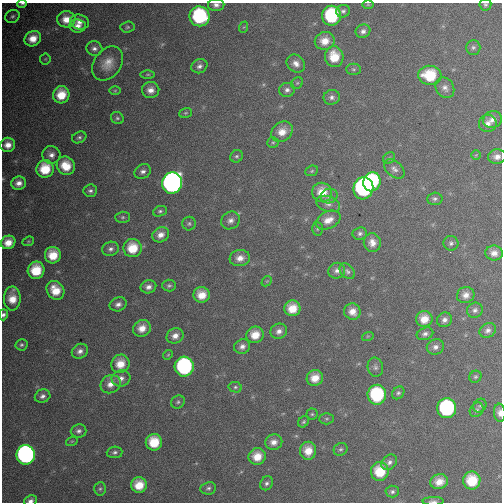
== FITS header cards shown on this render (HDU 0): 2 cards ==
NAXIS1  =                  500
NAXIS2  =                  500

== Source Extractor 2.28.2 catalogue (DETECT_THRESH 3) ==
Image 500 x 500 px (HDU 0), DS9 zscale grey, 1 PNG px = 1 image px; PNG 504 x 504 px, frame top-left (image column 1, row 500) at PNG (2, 3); each listed source drawn as its Kron ellipse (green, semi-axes under 4 px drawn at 4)
Background 4950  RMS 50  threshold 149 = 3 sigma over >= 5 px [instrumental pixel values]
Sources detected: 145; all 145 listed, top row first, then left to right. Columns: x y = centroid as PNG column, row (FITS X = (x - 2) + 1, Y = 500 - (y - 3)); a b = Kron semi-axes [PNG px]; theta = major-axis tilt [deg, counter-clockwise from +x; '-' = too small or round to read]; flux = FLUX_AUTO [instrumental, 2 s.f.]
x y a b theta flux
22 4 4 3 - 5.3e+03
368 4 6 4 -1 3.8e+03
216 5 8 6 -1 1.5e+04
485 5 6 6 - 6.7e+03
343 11 7 6 - 9.3e+03
12 16 7 6 - 8.2e+03
199 16 10 10 - 3.3e+05
332 16 10 9 - 2.4e+05
66 19 9 8 - 4.2e+04
79 22 9 7 -14 2.3e+04
78 26 8 6 -6 2.1e+04
127 27 7 5 3 6.1e+03
244 27 6 3 70 3.6e+03
363 31 7 6 - 1.5e+04
33 39 8 7 - 4.6e+04
325 41 10 9 - 4.2e+04
473 47 7 7 - 9.2e+03
94 49 8 7 - 1.4e+04
334 57 10 9 - 7.4e+04
45 59 5 5 - 4.0e+03
108 63 19 13 55 5.0e+04
296 64 10 8 -40 2.2e+04
199 66 8 7 - 1.4e+04
353 69 7 5 -1 6.4e+03
148 74 7 3 0 4.5e+03
430 75 11 9 -5 1.2e+05
297 83 6 5 - 5.7e+03
445 88 11 9 -59 1.8e+04
151 90 9 8 - 2.6e+04
287 90 8 7 - 1.3e+04
115 91 6 4 1 4.6e+03
61 95 8 8 - 7.4e+04
332 97 8 7 - 1.4e+04
186 113 6 5 - 5.4e+03
117 118 7 5 -31 7.7e+03
492 120 9 8 - 2.0e+04
488 123 9 8 - 1.8e+04
282 132 11 9 41 4.2e+04
79 137 7 5 22 8.8e+03
273 142 6 5 - 6.0e+03
8 145 7 7 - 3.1e+04
51 155 9 8 - 2.1e+04
476 155 4 4 - 3.7e+03
237 156 6 6 - 7.3e+03
497 157 9 7 6 2.1e+04
389 158 6 5 - 5.9e+03
66 166 10 8 -50 6.8e+04
45 169 9 8 - 9.9e+04
394 169 12 7 -41 1.6e+04
143 171 8 7 - 1.4e+04
312 171 6 5 - 5.6e+03
372 182 9 8 - 2.6e+05
19 183 7 6 - 2.3e+04
172 183 11 10 - 2.3e+06
363 188 11 10 - 9.3e+05
90 191 7 6 - 1.0e+04
322 192 10 9 - 5.8e+04
329 196 8 7 - 1.4e+04
435 199 8 6 2 9.3e+03
328 204 12 7 -18 1.7e+04
160 211 7 5 25 7.6e+03
123 217 7 5 1 7.0e+03
230 220 10 8 33 2.0e+04
328 220 13 8 26 3.7e+04
189 224 7 7 - 8.3e+03
317 229 7 5 89 5.7e+03
360 234 7 6 - 1.0e+04
161 235 9 7 29 2.7e+04
28 241 6 4 21 4.2e+03
8 242 7 6 - 4.2e+04
372 242 9 8 - 2.7e+04
451 243 7 7 - 1.0e+04
133 248 9 9 - 8.5e+04
110 249 8 7 - 1.4e+04
494 253 8 7 - 2.5e+04
53 255 8 8 - 7.0e+04
240 258 10 8 10 3.0e+04
36 270 8 8 - 9.8e+04
337 271 8 8 - 1.6e+04
347 271 9 6 -47 1.1e+04
267 281 6 4 43 4.4e+03
169 286 7 6 - 8.0e+03
148 287 8 6 14 1.8e+04
55 290 10 8 -54 6.3e+04
202 295 8 8 - 5.1e+04
466 295 9 8 - 2.5e+04
12 298 12 8 88 4.9e+04
118 304 9 6 21 1.7e+04
292 308 8 8 - 6.0e+04
475 310 8 7 - 1.2e+04
352 312 8 8 - 3.3e+04
3 315 5 4 - 9.9e+03
424 319 8 8 - 4.6e+04
444 320 7 7 - 1.5e+04
142 328 9 8 - 3.9e+04
488 330 8 7 - 1.4e+04
279 331 8 7 - 1.9e+04
425 334 8 6 21 1.3e+04
255 335 9 8 - 5.2e+04
175 336 9 7 26 2.4e+04
368 336 6 3 18 4.0e+03
21 345 6 6 - 7.7e+03
242 347 8 7 - 1.7e+04
435 347 9 7 20 1.6e+04
80 351 8 7 - 1.7e+04
168 355 5 4 - 4.3e+03
120 364 9 8 - 5.3e+04
184 367 10 9 - 5.7e+05
375 367 9 7 -77 1.2e+04
475 377 6 5 - 6.3e+03
121 378 9 8 - 2.0e+04
315 378 8 7 - 4.4e+04
110 384 10 8 31 3.0e+04
235 387 7 5 -13 7.6e+03
398 393 7 5 49 7.6e+03
377 395 10 9 - 2.5e+05
43 396 8 6 23 1.5e+04
178 402 7 6 - 7.0e+03
480 406 7 6 - 7.1e+03
447 408 10 9 - 4.3e+05
477 410 8 6 53 8.5e+03
500 413 9 6 -85 2.0e+04
312 414 5 5 - 5.6e+03
327 419 7 5 1 6.4e+03
304 422 6 5 - 6.0e+03
79 431 8 6 5 1.3e+04
72 441 6 3 18 4.0e+03
154 442 8 8 - 9.1e+04
274 442 8 7 - 2.4e+04
341 449 7 6 - 8.4e+03
308 451 9 8 - 4.9e+04
115 452 8 6 4 9.7e+03
26 455 10 9 - 1.3e+06
257 456 8 8 - 5.3e+04
389 462 9 6 43 1.3e+04
380 471 9 9 - 9.5e+04
472 481 9 8 - 1.0e+05
439 482 9 7 16 3.8e+04
266 483 7 6 - 1.0e+04
139 485 8 7 - 6.3e+04
208 488 8 6 8 9.7e+03
100 489 7 6 - 7.8e+03
392 492 7 6 - 9.1e+03
30 501 7 5 21 1.2e+04
433 501 10 4 0 9.7e+03
At the frame edge (FLAGS 8, measured only in part): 8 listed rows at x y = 22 4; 216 5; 485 5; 19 183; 3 315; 500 413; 30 501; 433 501